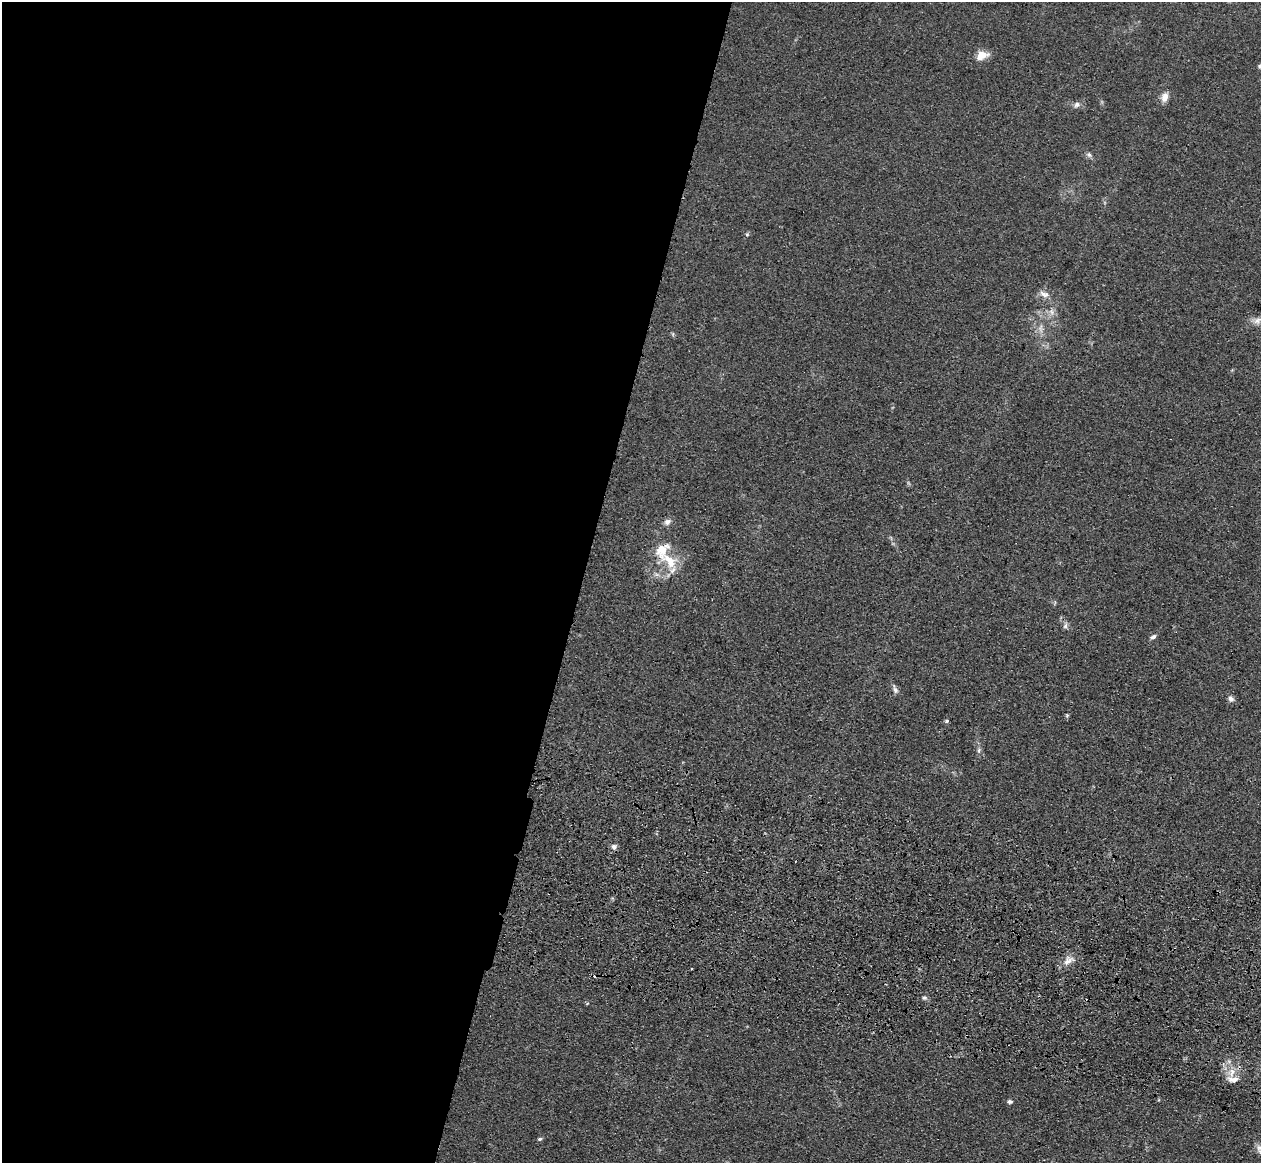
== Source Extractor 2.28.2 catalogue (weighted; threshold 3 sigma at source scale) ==
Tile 5 of 4 x 4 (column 1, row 2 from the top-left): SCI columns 37-1295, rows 2686-3846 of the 5109 x 5248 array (HDU 1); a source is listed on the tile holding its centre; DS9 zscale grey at full resolution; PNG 1263 x 1165 px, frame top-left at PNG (2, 2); no overlay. Shown black and unused: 46% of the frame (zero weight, under 3 of 4 exposures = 6% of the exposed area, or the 3 px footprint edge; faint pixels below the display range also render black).
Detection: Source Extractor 2.28.2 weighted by HDU 2 'WHT'; one run over the whole footprint, this tile lists its part. Background 0.0611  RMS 0.0075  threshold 0.0338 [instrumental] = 3 sigma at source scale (4.5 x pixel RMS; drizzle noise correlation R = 1.50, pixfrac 1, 0.05/0.05 arcsec/px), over >= 5 px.
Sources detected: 30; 1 too faint to see at this stretch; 1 cosmic-ray / hot-pixel residue — not listed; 2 inside a brighter listed object's ellipse — not listed separately; the other 26 listed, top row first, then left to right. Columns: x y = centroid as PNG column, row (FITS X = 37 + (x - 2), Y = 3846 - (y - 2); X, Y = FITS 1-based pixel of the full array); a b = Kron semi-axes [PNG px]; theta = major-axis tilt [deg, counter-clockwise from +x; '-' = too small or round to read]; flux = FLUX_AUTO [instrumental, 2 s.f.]
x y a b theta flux
982 55 14 9 26 10
1260 66 6 5 - 1.5
1165 97 10 8 68 6.2
1077 105 10 7 31 3.3
1089 155 8 6 -45 2.2
747 234 5 5 - 1.1
1044 294 14 7 -19 4.9
1257 320 13 8 29 4.9
1041 328 15 5 -88 4.4
673 334 6 4 -72 1
667 522 9 7 32 3.7
669 561 26 16 -41 22
1065 626 10 5 73 2.1
1153 637 8 5 25 2.2
895 689 14 5 -68 2.7
1231 699 8 6 -65 3
1067 715 6 5 - 1.1
947 721 5 4 - 1.4
979 750 8 5 73 2
614 847 8 7 - 2.8
1068 960 17 11 40 7.3
691 969 3 2 - 1.2
924 998 7 6 - 1.8
1232 1072 14 9 73 8.5
1010 1102 7 5 -6 1.8
540 1139 5 4 - 1.3
Isophote crosses this tile's border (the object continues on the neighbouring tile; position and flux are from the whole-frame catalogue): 2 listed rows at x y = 1260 66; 1257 320